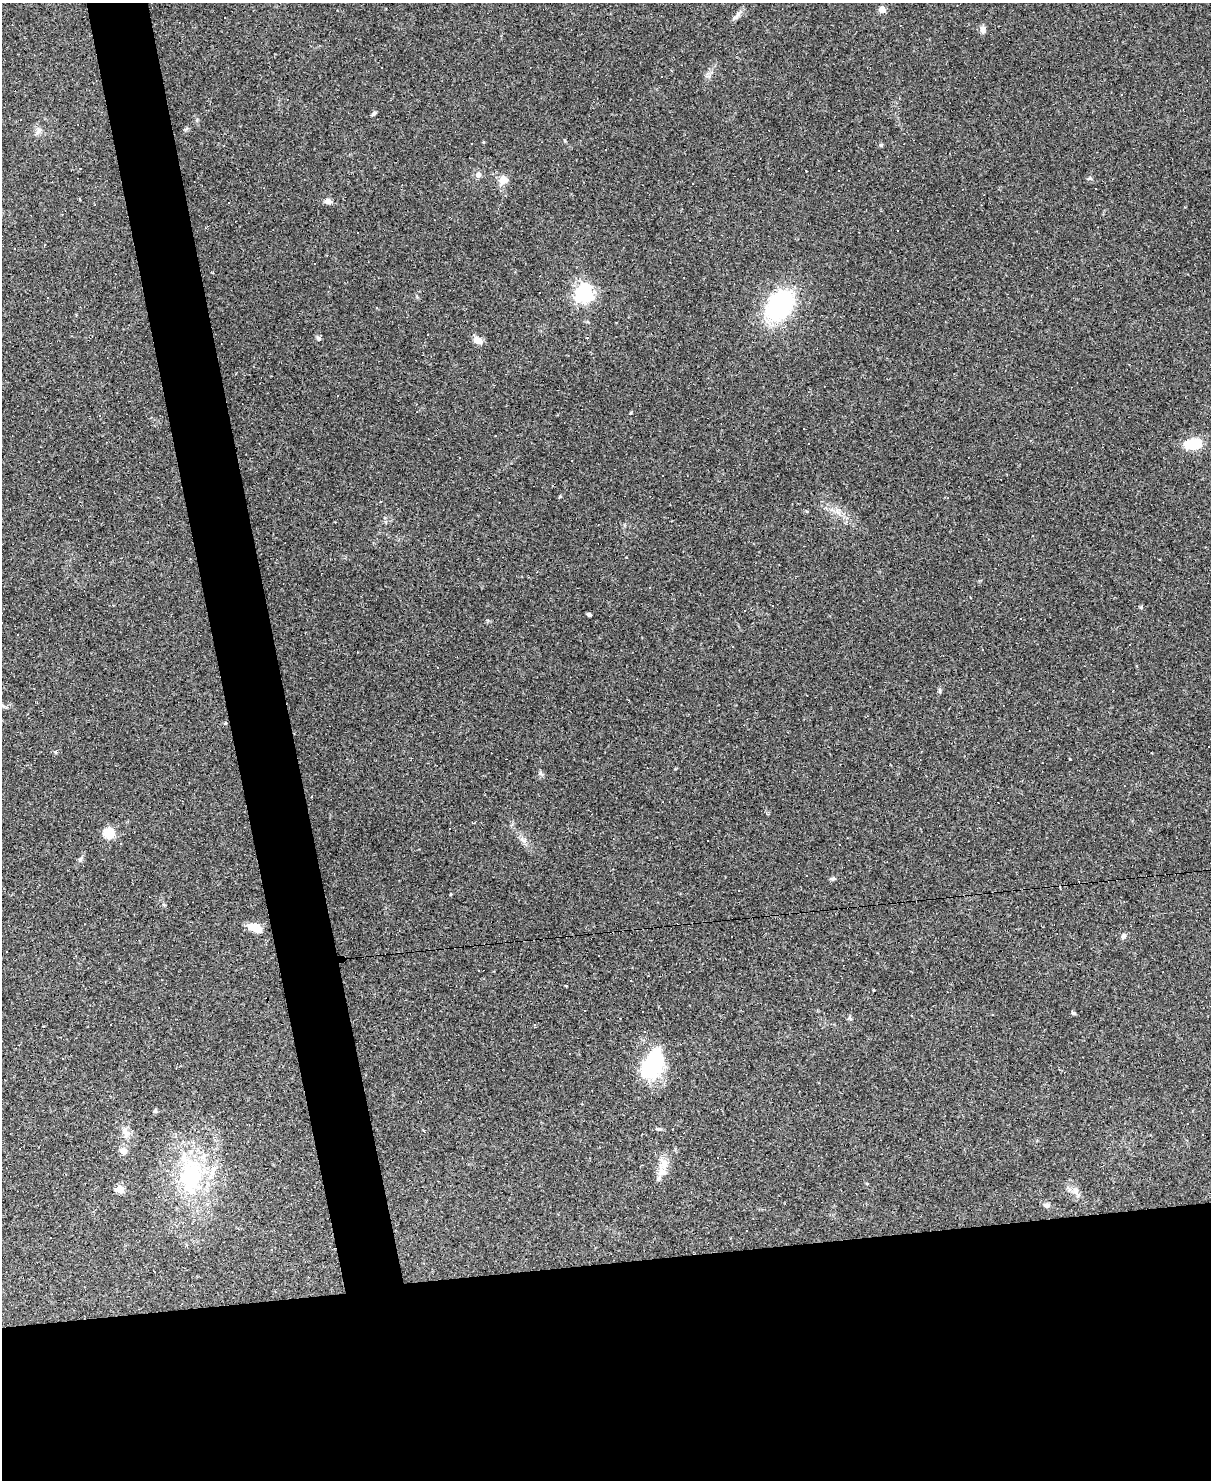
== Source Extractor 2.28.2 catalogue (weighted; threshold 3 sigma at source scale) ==
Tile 11 of 4 x 3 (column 3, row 3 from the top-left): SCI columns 2417-3625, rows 245-1722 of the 4833 x 4811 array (HDU 1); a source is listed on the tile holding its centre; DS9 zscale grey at full resolution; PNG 1213 x 1482 px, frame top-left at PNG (2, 3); no overlay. Shown black and unused: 19% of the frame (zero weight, under 2 of 3 exposures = <1% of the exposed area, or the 3 px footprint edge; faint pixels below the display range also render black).
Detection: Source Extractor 2.28.2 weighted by HDU 2 'WHT'; one run over the whole footprint, this tile lists its part. Background 0.145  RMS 0.0082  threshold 0.037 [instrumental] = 3 sigma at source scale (4.5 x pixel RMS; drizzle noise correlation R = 1.50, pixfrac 1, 0.05/0.05 arcsec/px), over >= 5 px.
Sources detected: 84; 2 inside a brighter object's white glare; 31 cosmic-ray / hot-pixel residue — not listed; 2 inside a brighter listed object's ellipse — not listed separately; the other 49 listed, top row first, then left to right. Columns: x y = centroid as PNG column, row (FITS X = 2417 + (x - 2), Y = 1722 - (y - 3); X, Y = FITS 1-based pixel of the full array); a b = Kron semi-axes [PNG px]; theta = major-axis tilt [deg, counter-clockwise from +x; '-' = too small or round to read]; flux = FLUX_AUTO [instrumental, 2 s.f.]
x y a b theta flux
882 9 5 4 - 11
736 17 17 5 46 3.6
983 29 11 7 -84 3
1121 94 3 2 - 1.1
374 113 7 4 44 1.4
38 131 11 6 60 3.3
483 142 4 3 - 0.71
471 143 3 3 - 30
881 145 5 5 - 1.2
478 175 6 6 - 3.4
503 180 8 7 - 11
693 183 3 3 - 1.4
328 201 9 7 -12 3.2
358 233 3 2 - 1.2
583 293 7 7 - 350
47 298 3 2 - 0.78
779 306 26 19 50 110
318 338 6 5 - 1.4
478 340 12 8 -32 6.2
808 443 3 3 - 13
1193 444 13 8 9 32
838 512 7 4 -19 2.6
536 572 3 2 - 0.69
589 614 4 3 - 2.2
940 691 6 4 72 1.2
225 723 4 4 - 0.81
1209 746 2 2 - 0.88
1070 759 3 3 - 4.8
109 833 6 6 - 46
708 841 3 3 - 2.2
840 844 3 3 - 6.8
80 859 7 5 68 1.7
833 879 7 4 13 1.6
451 894 4 3 - 0.66
255 928 14 7 -26 15
1124 936 7 6 - 2.2
1073 1013 6 4 -17 1.2
850 1018 7 4 -45 1.3
648 1070 23 18 -62 36
155 1110 6 5 - 1.2
658 1129 8 4 -12 1.5
125 1132 16 9 -63 6.6
123 1151 8 7 - 5.3
662 1171 17 13 -73 9.5
191 1176 49 29 81 87
119 1189 5 5 - 26
1076 1191 11 8 -70 4.6
1046 1205 8 6 -5 2.6
272 1249 4 3 - 0.84
Unlisted compact peaks at least as high as the median listed source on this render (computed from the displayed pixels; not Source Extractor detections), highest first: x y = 1090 178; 560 496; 631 413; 524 841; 540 774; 565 141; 197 120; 165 905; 566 986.